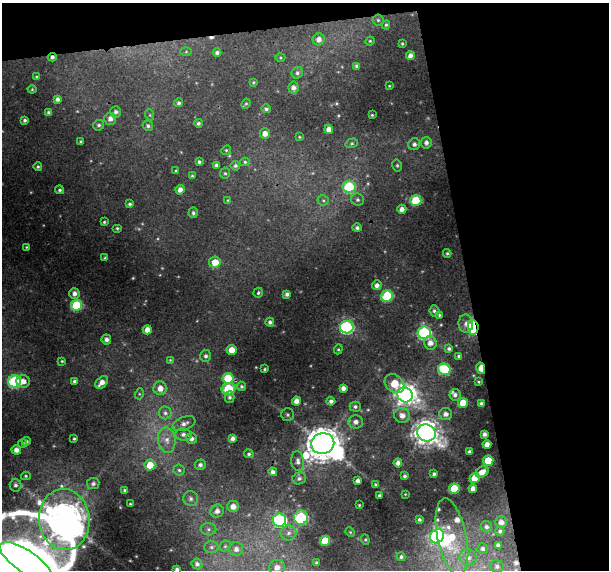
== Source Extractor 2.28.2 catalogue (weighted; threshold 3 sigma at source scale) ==
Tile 2 of 2 x 2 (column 2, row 1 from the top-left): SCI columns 608-1214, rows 586-1153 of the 1214 x 1167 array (HDU 1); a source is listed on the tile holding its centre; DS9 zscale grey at full resolution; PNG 611 x 572 px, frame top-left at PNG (2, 3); each listed source drawn as its Kron ellipse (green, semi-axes under 4 px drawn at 4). Shown black and unused: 27% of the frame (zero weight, under 3 of 4 exposures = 1% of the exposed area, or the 3 px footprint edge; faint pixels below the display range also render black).
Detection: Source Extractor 2.28.2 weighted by HDU 2 'WHT'; one run over the whole footprint, this tile lists its part. Background 0.0207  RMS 0.0035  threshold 0.0158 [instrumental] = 3 sigma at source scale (4.5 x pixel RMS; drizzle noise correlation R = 1.50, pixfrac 1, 0.0396/0.0396 arcsec/px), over >= 5 px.
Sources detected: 195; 1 too faint to see at this stretch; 3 inside a brighter object's white glare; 2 cosmic-ray / hot-pixel residue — neither listed nor drawn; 5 inside a brighter listed object's ellipse — not listed separately; the other 184 listed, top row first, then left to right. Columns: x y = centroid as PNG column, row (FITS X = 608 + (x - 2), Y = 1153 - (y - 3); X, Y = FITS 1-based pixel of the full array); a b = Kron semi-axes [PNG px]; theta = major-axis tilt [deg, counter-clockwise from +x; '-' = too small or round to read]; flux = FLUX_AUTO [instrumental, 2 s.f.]
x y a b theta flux
378 20 5 5 - 0.58
386 25 4 4 - 0.53
319 39 6 6 - 1.9
370 41 4 4 - 0.4
402 44 3 2 - 0.37
186 52 6 4 2 0.4
217 53 4 4 - 1
410 56 4 4 - 2
52 57 4 4 - 1.1
280 58 5 3 - 0.44
356 66 4 3 - 0.63
297 73 6 5 - 0.89
37 77 4 3 - 0.44
253 82 3 3 - 0.44
389 86 3 2 - 0.25
293 88 6 5 - 1.7
32 89 4 4 - 0.4
57 99 4 4 - 1.1
179 103 4 4 - 0.75
246 104 5 4 - 0.43
266 109 4 4 - 0.8
116 112 5 5 - 1.1
49 113 4 4 - 1.2
150 115 6 3 -72 0.42
372 115 3 3 - 0.36
110 119 6 6 - 1.9
25 120 3 3 - 0.72
198 123 4 4 - 0.78
99 125 5 5 - 0.77
148 126 5 5 - 0.74
329 129 4 4 - 2.3
265 134 5 5 - 2.5
299 137 4 3 - 0.36
81 142 3 3 - 0.47
352 143 6 4 17 0.61
426 143 6 5 - 1.4
414 144 6 5 - 1.1
226 150 5 4 - 0.49
199 162 4 3 - 0.69
245 162 5 4 - 0.56
216 165 4 4 - 0.72
397 165 6 5 - 0.63
235 166 5 4 - 0.82
38 167 4 4 - 0.55
176 171 4 3 - 0.39
225 173 5 5 - 0.57
192 176 4 4 - 0.49
349 187 6 6 - 28
60 190 4 4 - 0.66
180 190 5 4 - 2
228 200 4 4 - 0.34
323 200 6 5 - 0.66
357 200 6 6 - 0.92
416 201 5 5 - 19
130 204 4 4 - 0.69
402 209 4 4 - 1.9
193 213 5 4 - 0.78
104 222 3 3 - 0.47
117 228 5 4 - 0.52
357 228 5 4 - 0.99
26 247 3 2 - 0.3
447 253 4 3 - 0.56
105 258 3 3 - 0.4
215 262 6 5 - 6
377 285 5 5 - 1.7
74 293 5 5 - 1.7
258 293 5 4 - 0.58
287 294 4 4 - 1.2
387 296 6 5 - 29
77 305 5 5 - 25
434 311 5 5 - 1
439 315 4 4 - 0.52
270 322 4 4 - 1.1
466 323 9 7 -83 1.7
347 327 6 6 - 64
473 327 7 5 -85 37
147 330 4 4 - 3.1
424 333 6 6 - 57
106 339 5 4 - 1.4
430 343 7 6 - 2.4
338 349 5 4 - 0.49
449 349 4 4 - 0.86
232 350 5 5 - 4.6
206 356 6 5 - 0.97
459 356 3 3 - 0.67
170 360 4 4 - 0.33
62 361 4 4 - 0.44
481 368 6 4 -77 7.2
265 369 3 2 - 0.41
444 369 6 5 - 22
228 378 5 5 - 16
14 381 6 6 - 41
23 381 7 6 - 2.6
75 381 4 4 - 0.99
102 382 7 5 45 2.6
478 382 3 2 - 0.36
394 384 11 8 -41 11
241 386 5 4 - 0.68
160 388 7 6 - 3
343 388 4 4 - 1.7
229 389 7 5 23 24
139 394 5 3 - 0.42
405 395 8 7 - 200
455 395 6 5 - 1.1
229 397 6 5 - 0.81
296 401 4 4 - 2.5
331 401 4 4 - 1.3
463 403 5 5 - 8.8
481 404 4 3 - 1.1
355 407 5 5 - 0.9
165 413 6 6 - 1
446 414 6 6 - 1.9
288 415 6 6 - 0.67
402 415 7 7 - 2.6
356 422 7 6 - 1.9
184 424 12 6 23 1.7
426 433 9 8 - 360
183 434 8 6 -6 1.4
484 434 4 4 - 1.2
191 438 5 5 - 1.5
233 438 4 4 - 1.4
74 439 3 3 - 0.45
167 440 13 8 -81 3.1
26 441 4 3 - 0.8
23 443 4 4 - 0.49
323 443 11 10 - 850
487 444 4 4 - 2.4
16 450 5 4 - 2.1
470 452 4 3 - 1
249 454 5 4 - 0.62
298 461 10 6 -83 1.6
488 461 5 5 - 11
398 463 4 4 - 1.9
150 465 5 5 - 6.6
200 465 5 5 - 1.1
179 470 5 5 - 0.7
273 472 4 4 - 1.4
482 472 7 5 33 2.9
434 474 4 3 - 0.97
26 476 5 4 - 0.49
405 476 4 3 - 0.74
299 478 7 6 - 1.2
475 478 5 5 - 8.5
358 481 4 4 - 1.6
93 484 6 5 - 0.9
15 485 6 6 - 1.1
376 485 4 3 - 0.68
473 488 4 4 - 2.2
454 489 5 5 - 13
125 490 3 3 - 0.52
405 494 4 3 - 0.28
379 495 3 3 - 0.62
191 499 7 7 - 1.4
130 504 3 3 - 0.36
359 505 3 2 - 0.34
233 506 6 6 - 2.5
217 511 7 6 - 2
301 518 7 7 - 32
64 520 30 25 -84 950
279 520 7 6 - 57
419 520 4 3 - 0.67
501 522 6 5 - 1.9
486 527 6 5 - 0.97
209 529 8 6 -1 1.1
500 531 5 4 - 0.75
350 532 5 4 - 0.41
289 533 8 7 - 1.7
437 536 7 6 - 82
452 537 39 14 -78 14
365 540 5 4 - 0.44
325 541 5 5 - 10
498 545 4 4 - 0.96
225 546 6 5 - 0.61
211 547 7 6 - 0.94
236 549 7 7 - 2.1
483 549 5 5 - 1
401 557 4 4 - 0.69
468 557 8 8 - 2.1
26 561 30 11 -34 270
316 562 3 2 - 0.38
197 564 5 5 - 1.2
497 566 7 6 - 1.1
277 567 8 7 - 2.8
177 569 4 3 - 0.9
Overlapping masked pixels (flux is a lower limit): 3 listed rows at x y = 52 57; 473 327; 481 368
Isophote crosses this tile's border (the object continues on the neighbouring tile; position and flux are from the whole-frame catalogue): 3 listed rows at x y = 64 520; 26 561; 177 569